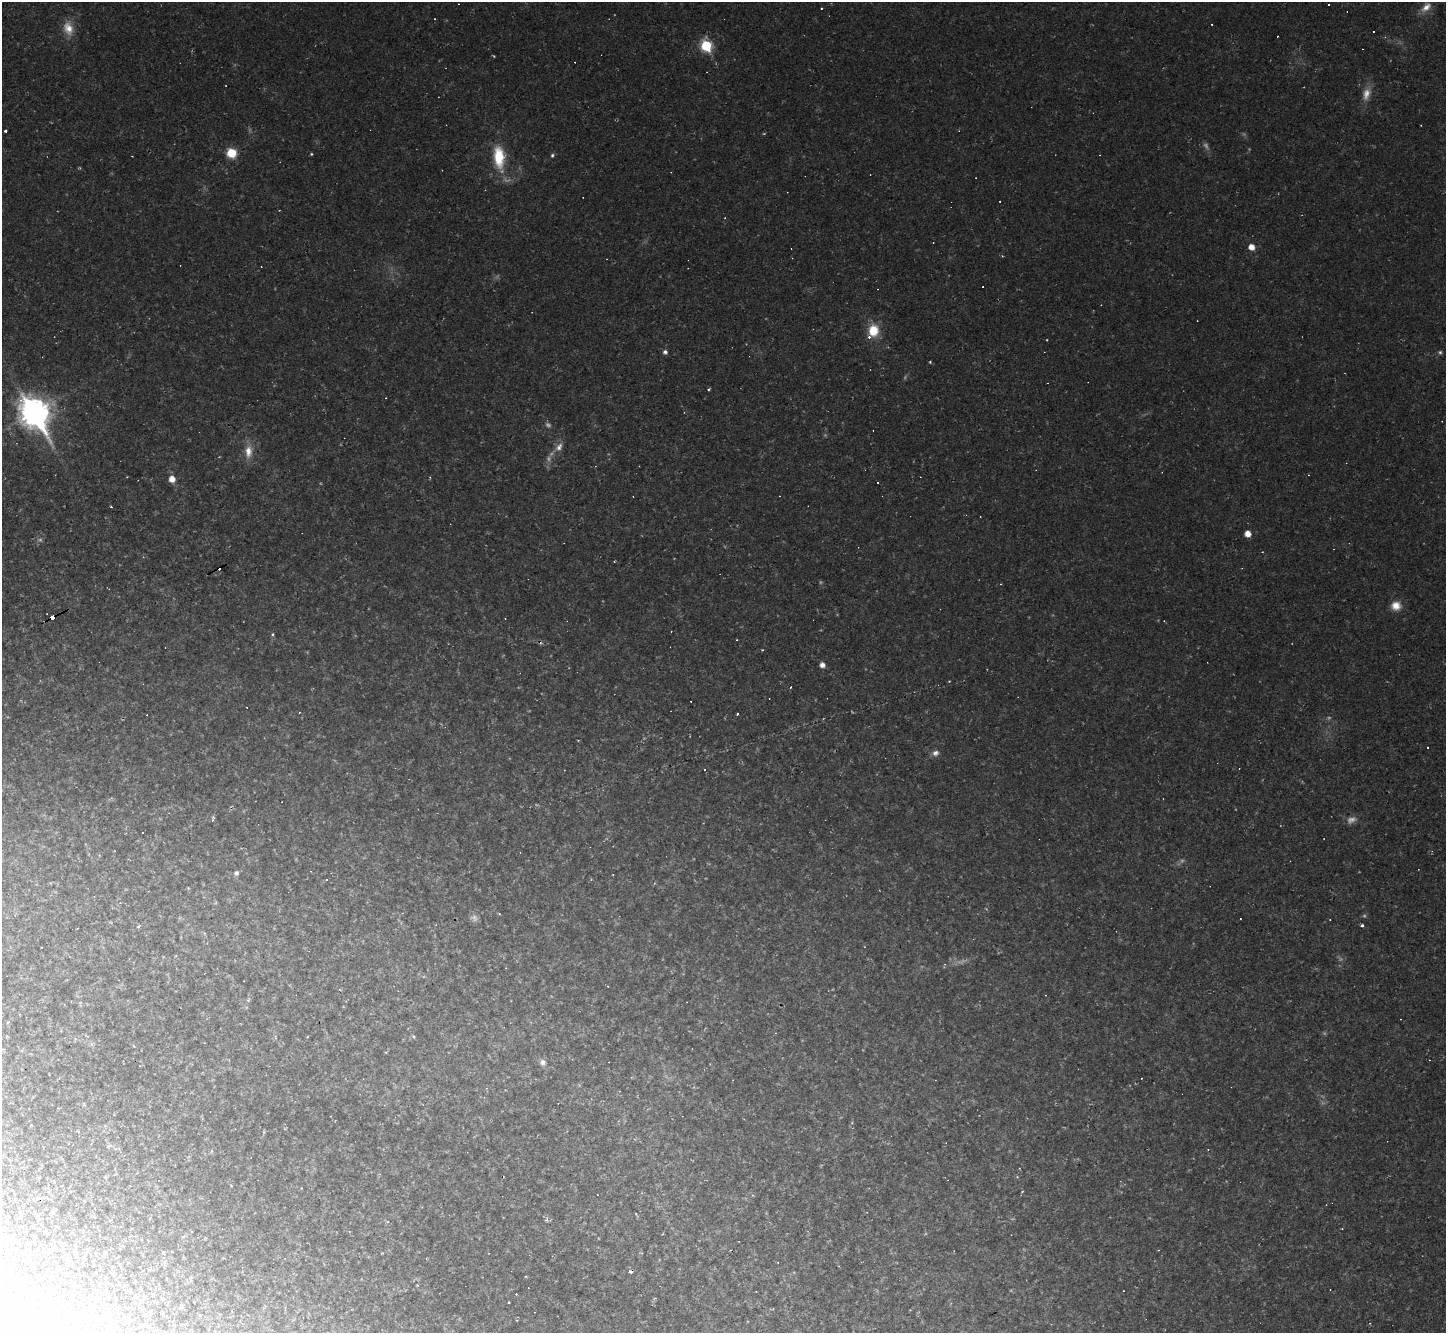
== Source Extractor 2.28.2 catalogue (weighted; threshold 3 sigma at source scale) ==
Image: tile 7 of 4 x 4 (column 3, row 2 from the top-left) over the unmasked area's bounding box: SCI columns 2889-4332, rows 2952-4282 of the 5776 x 5767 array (HDU 1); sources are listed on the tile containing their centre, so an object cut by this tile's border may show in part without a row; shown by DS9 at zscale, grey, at full resolution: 1 PNG px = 1 image px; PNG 1448 x 1335 px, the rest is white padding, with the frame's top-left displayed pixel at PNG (2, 2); no overlay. <1% of this frame is shown black and not used: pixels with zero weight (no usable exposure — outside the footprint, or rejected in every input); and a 3 px margin inside the footprint's outer edge (the drizzle kernel's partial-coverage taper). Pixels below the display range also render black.
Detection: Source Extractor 2.28.2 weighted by HDU 2 'WHT'; one run over the whole footprint, this tile lists its part. Background 0.0377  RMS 0.007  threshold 0.0314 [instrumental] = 3 sigma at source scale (4.5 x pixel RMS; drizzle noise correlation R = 1.50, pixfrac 1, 0.05/0.05 arcsec/px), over >= 5 px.
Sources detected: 114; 14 too faint to see at this stretch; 1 inside a brighter object's white glare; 48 cosmic-ray / hot-pixel residue — not listed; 1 inside a brighter listed object's ellipse — not listed separately; the other 50 listed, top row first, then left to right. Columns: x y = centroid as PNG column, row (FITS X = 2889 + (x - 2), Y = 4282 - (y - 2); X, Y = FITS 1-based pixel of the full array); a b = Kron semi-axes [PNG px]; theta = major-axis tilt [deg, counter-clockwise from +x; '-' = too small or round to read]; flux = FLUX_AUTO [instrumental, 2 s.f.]
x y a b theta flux
1426 7 16 9 44 6.6
68 28 19 13 -72 10
1373 32 3 3 - 1.6
1385 37 4 4 - 0.61
706 45 7 6 - 52
494 56 4 3 - 0.62
5 131 3 3 - 1.4
231 153 8 7 - 19
311 154 4 3 - 0.75
552 155 5 4 - 1.3
499 157 32 14 -84 28
1251 247 5 5 - 7
873 330 13 11 86 17
665 352 5 5 - 2.3
1440 352 5 5 - 1.2
930 362 4 3 - 0.67
709 389 3 3 - 1
386 398 3 2 - 0.4
34 412 14 10 -58 860
559 447 13 8 58 5.3
248 451 18 10 86 8.7
172 479 6 6 - 6.5
878 482 3 3 - 3.5
1248 534 6 5 - 6.5
1000 584 3 2 - 0.43
1396 606 12 11 - 8
52 617 5 3 - 55
272 634 4 4 - 0.89
737 640 2 2 - 0.67
762 650 4 3 - 0.59
822 665 5 5 - 4.2
299 712 3 2 - 0.49
1428 747 3 2 - 0.73
935 753 9 7 14 3.3
705 770 3 3 - 23
212 820 5 4 - 1.3
236 873 5 5 - 2.5
327 880 3 3 - 17
120 903 4 3 - 0.58
1362 925 4 3 - 2.2
945 964 4 3 - 0.66
608 986 3 3 - 0.47
414 1037 5 3 - 0.8
543 1062 8 7 - 3
1022 1191 3 2 - 0.5
100 1286 3 2 - 0.51
1330 1290 2 2 - 0.36
756 1291 3 2 - 0.42
508 1302 3 3 - 1.4
144 1325 5 4 - 0.93
Overlapping masked pixels (flux is a lower limit): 1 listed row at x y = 52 617